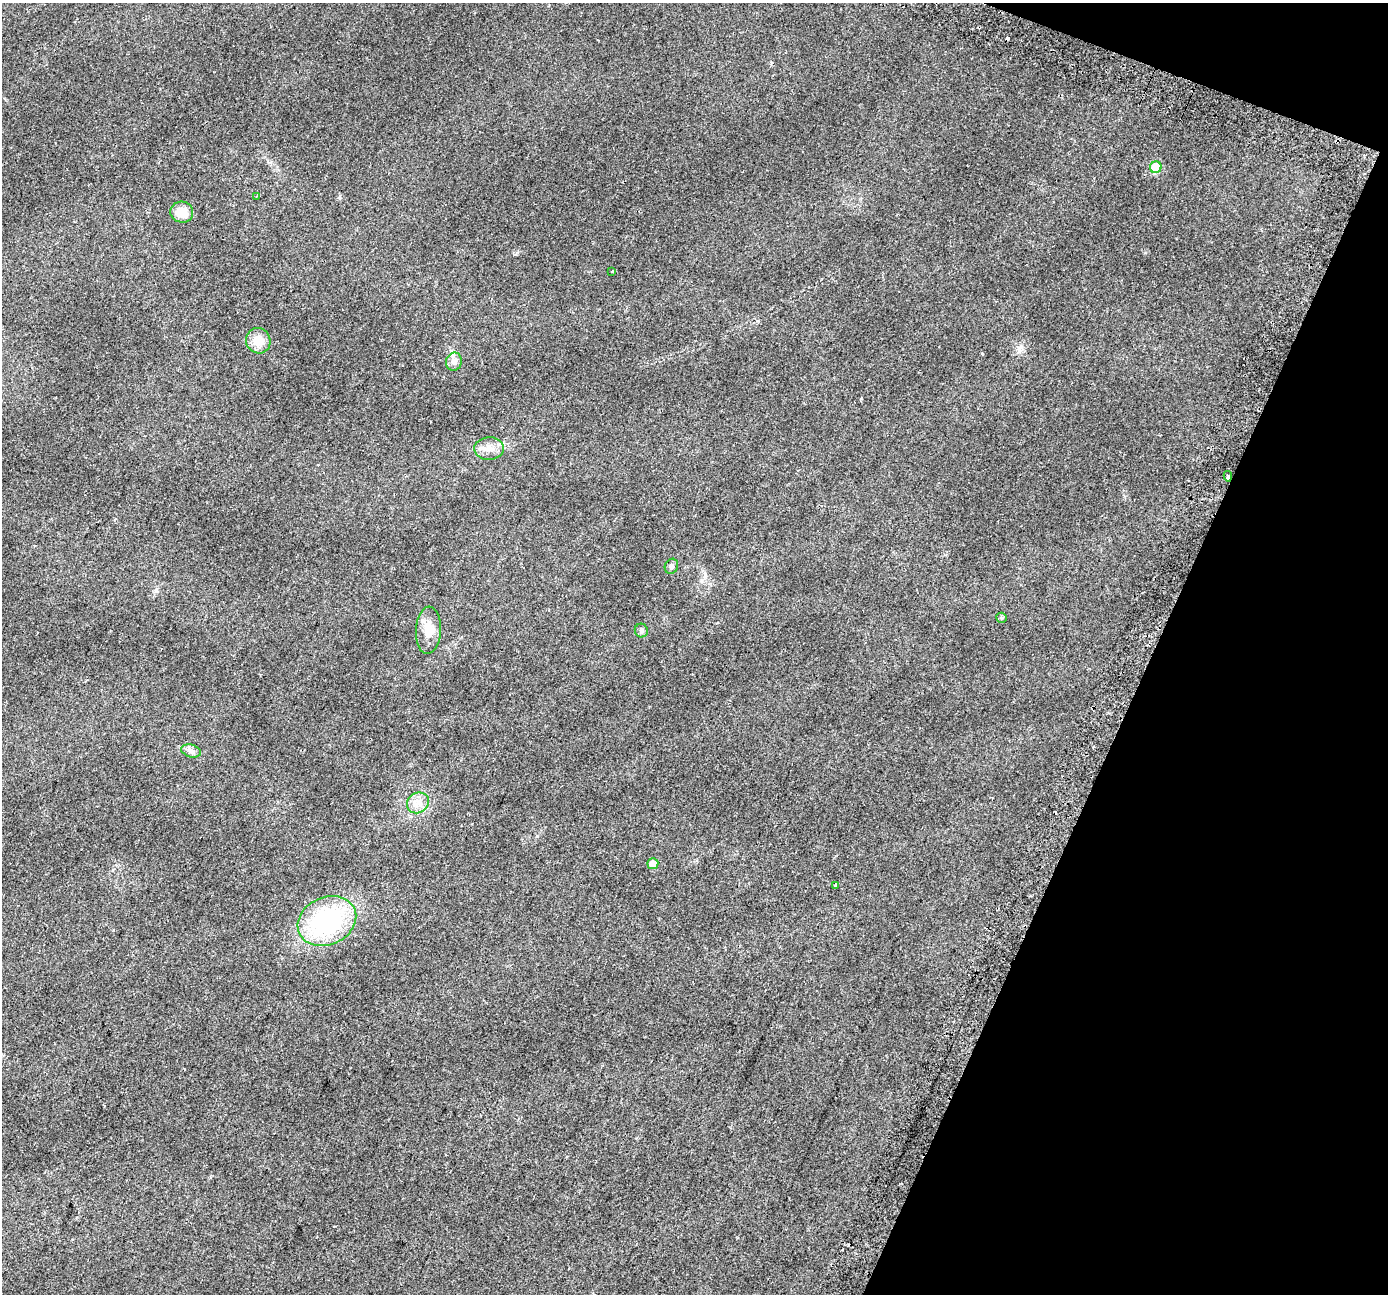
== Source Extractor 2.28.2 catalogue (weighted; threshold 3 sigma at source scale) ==
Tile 8 of 4 x 4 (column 4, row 2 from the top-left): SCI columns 4222-5607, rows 2932-4223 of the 5662 x 5798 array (HDU 1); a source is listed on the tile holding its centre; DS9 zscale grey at full resolution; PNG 1390 x 1296 px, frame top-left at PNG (2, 3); each listed source drawn as its Kron ellipse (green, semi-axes under 4 px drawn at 4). Shown black and unused: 19% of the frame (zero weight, under 2 of 3 exposures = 4% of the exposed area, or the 3 px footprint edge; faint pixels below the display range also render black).
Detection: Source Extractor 2.28.2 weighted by HDU 2 'WHT'; one run over the whole footprint, this tile lists its part. Background 0.0543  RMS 0.0063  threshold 0.0284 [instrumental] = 3 sigma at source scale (4.5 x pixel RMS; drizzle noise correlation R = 1.50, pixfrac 1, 0.0396/0.0396 arcsec/px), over >= 5 px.
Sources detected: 19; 1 cosmic-ray / hot-pixel residue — neither listed nor drawn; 1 inside a brighter listed object's ellipse — not listed separately; the other 17 listed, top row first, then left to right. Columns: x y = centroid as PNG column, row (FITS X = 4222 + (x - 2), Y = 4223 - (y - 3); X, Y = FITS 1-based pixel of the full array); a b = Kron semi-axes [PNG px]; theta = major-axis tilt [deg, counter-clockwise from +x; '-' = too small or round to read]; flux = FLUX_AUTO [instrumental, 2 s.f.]
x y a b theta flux
1156 167 6 5 - 25
256 196 3 3 - 0.55
182 212 11 10 - 9
611 271 3 3 - 1.6
258 341 13 12 - 9.3
454 362 9 8 - 2.8
489 448 15 11 3 5.9
1228 476 5 3 - 3.7
671 566 8 6 62 1.5
1001 618 5 5 - 1
428 630 24 12 86 9.5
641 631 7 6 - 1.6
191 751 10 6 -16 2.4
418 803 11 10 - 5.2
653 864 5 5 - 6.4
835 885 3 3 - 0.95
327 921 30 23 24 80
Overlapping masked pixels (flux is a lower limit): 1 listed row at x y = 1228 476
Unlisted compact peaks at least as high as the median listed source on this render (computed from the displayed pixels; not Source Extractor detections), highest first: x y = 156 591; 982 353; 1145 253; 516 254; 340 198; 861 399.